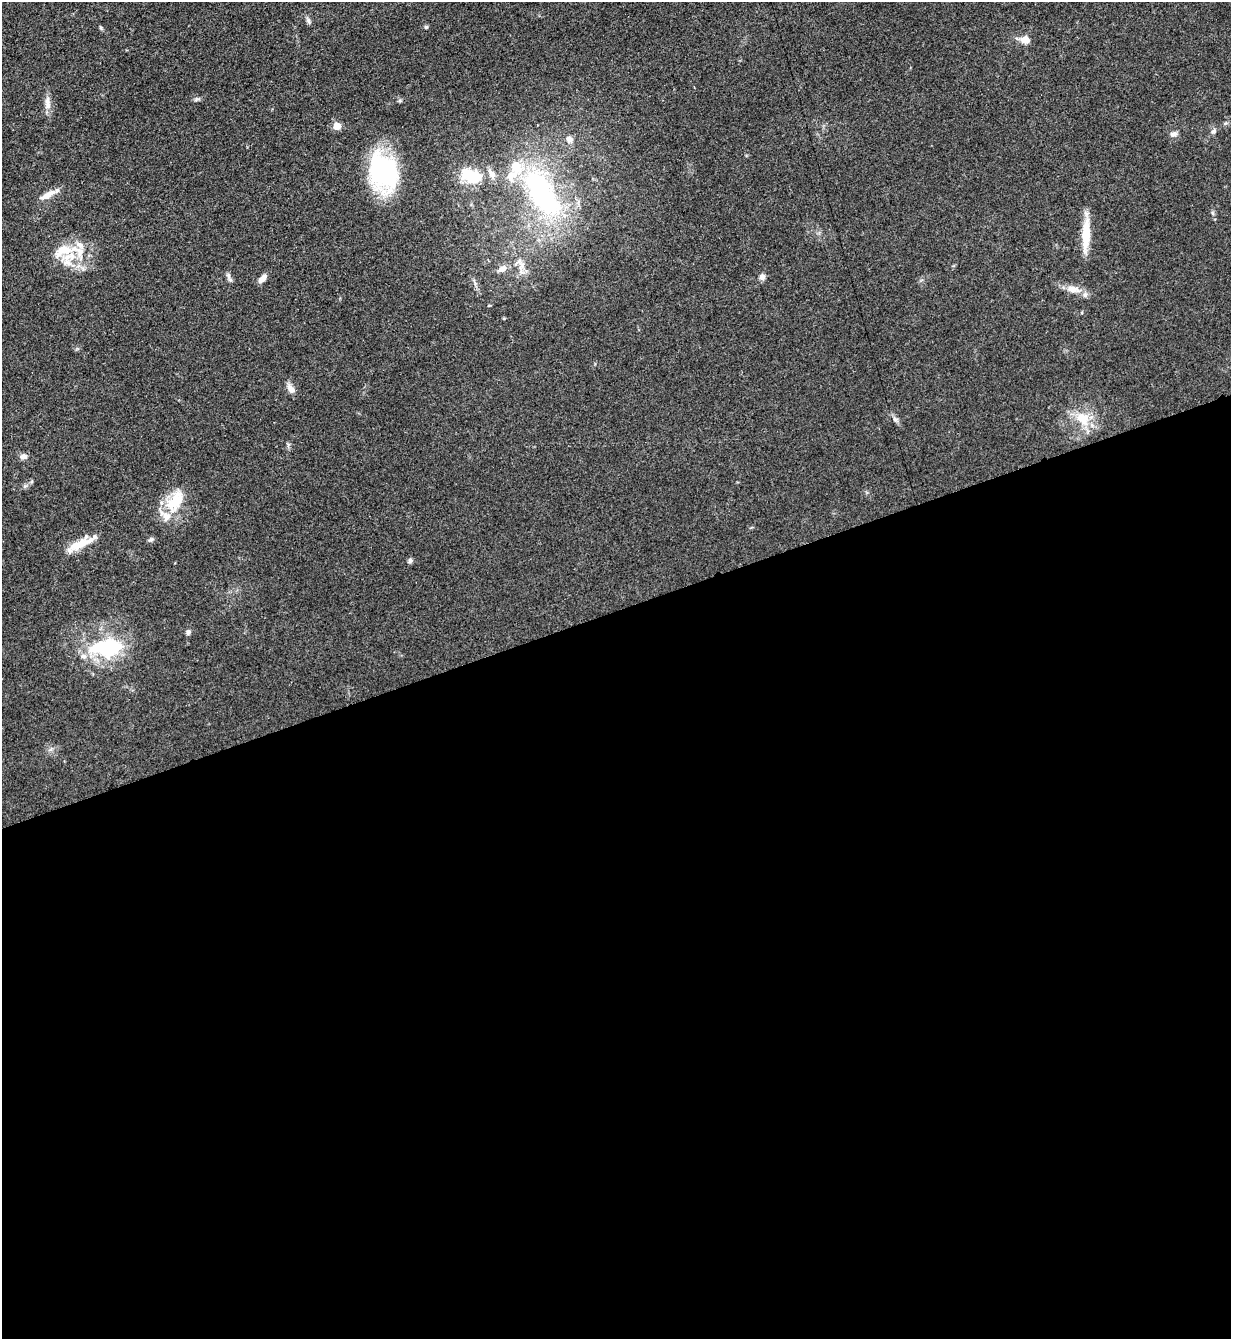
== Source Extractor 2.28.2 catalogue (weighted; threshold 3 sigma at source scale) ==
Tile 15 of 4 x 4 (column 3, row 4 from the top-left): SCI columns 2739-3967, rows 10-1346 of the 5351 x 5363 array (HDU 1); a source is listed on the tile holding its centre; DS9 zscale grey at full resolution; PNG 1233 x 1341 px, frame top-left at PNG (2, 2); no overlay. Shown black and unused: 54% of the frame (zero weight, under 3 of 5 exposures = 1% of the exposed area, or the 3 px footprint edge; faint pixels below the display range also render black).
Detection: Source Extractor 2.28.2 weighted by HDU 2 'WHT'; one run over the whole footprint, this tile lists its part. Background 0.0603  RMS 0.0063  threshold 0.0283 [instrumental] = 3 sigma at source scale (4.5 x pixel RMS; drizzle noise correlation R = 1.50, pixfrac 1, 0.05/0.05 arcsec/px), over >= 5 px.
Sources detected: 40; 8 inside a brighter listed object's ellipse — not listed separately; the other 32 listed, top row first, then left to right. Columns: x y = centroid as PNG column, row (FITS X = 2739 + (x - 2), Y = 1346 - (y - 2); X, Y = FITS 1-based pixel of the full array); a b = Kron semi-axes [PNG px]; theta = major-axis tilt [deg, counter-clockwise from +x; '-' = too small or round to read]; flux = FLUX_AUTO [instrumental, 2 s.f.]
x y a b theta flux
308 21 8 5 -71 1.5
426 27 5 4 - 0.97
101 28 7 3 -71 0.85
1025 40 11 8 -9 5.9
197 99 6 5 - 1.2
47 103 20 8 -89 5
337 126 5 5 - 13
1214 131 8 5 39 1.6
1173 134 10 6 14 2.2
569 139 9 8 - 3.5
383 171 27 21 -67 120
471 176 30 18 -24 21
542 193 74 32 -58 110
49 194 26 6 27 6.7
1086 235 42 9 88 15
64 250 34 13 12 18
521 266 12 6 68 3.6
502 269 12 7 34 4.1
228 275 8 6 -76 2
762 277 7 7 - 2.4
262 278 10 6 46 4.2
1073 289 19 9 -11 6.7
291 389 13 8 -54 3.7
1083 418 22 15 -52 15
895 419 8 6 -14 1.7
24 456 8 6 4 2.8
175 501 34 17 52 20
151 539 7 5 17 1.2
80 544 38 9 25 13
410 561 7 6 - 1.4
188 632 7 5 62 1.5
107 647 42 21 2 48